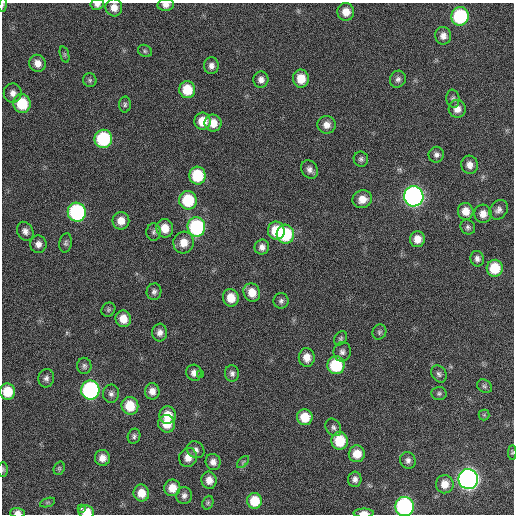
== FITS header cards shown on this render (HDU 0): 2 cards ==
NAXIS1  =                  512 / Axis length
NAXIS2  =                  512 / Axis length

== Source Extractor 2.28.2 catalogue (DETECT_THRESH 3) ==
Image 512 x 512 px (HDU 0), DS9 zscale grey, 1 PNG px = 1 image px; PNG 516 x 516 px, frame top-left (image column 1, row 512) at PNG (2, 3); each listed source drawn as its Kron ellipse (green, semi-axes under 4 px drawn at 4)
Background 87.2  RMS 9.4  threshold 28.3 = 3 sigma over >= 5 px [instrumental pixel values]
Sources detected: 109; all 109 listed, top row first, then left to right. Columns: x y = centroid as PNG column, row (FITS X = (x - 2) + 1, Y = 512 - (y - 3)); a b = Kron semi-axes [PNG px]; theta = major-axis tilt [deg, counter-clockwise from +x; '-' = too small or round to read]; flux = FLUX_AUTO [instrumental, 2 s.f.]
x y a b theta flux
97 4 7 5 8 2400
3 5 7 3 81 840
166 5 8 6 4 3400
114 8 9 8 - 5600
346 12 9 8 - 6700
460 16 9 8 - 57000
443 36 9 8 - 4100
145 51 7 6 - 1300
65 54 8 3 -72 920
37 63 9 8 - 5200
211 66 8 7 - 3300
301 79 9 8 - 11000
398 79 8 8 - 2400
90 80 7 6 - 1500
261 80 8 7 - 3300
187 90 8 8 - 17000
13 93 9 9 - 3800
453 99 9 6 -82 1800
22 104 9 8 - 22000
125 105 8 6 88 1600
457 109 9 8 - 5000
202 121 8 8 - 10000
213 123 8 8 - 7600
327 125 9 9 - 4600
103 139 9 9 - 52000
436 155 8 7 - 2300
361 159 7 7 - 1800
469 165 9 8 - 4200
309 169 9 7 -52 3000
197 176 9 8 - 28000
414 196 10 9 - 290000
362 199 10 8 20 6500
188 200 9 9 - 30000
499 210 10 8 51 3000
466 211 8 7 - 6700
77 212 9 9 - 91000
483 214 9 9 - 5300
121 221 9 8 - 6700
196 227 10 9 - 69000
468 227 8 7 - 1700
165 228 9 8 - 9100
25 231 10 8 -62 3300
276 231 9 8 - 19000
154 232 8 7 - 1800
285 234 9 8 - 36000
417 239 8 7 - 6200
66 243 10 6 80 1600
184 243 11 10 - 7800
38 244 8 8 - 3600
262 247 7 7 - 3400
477 259 8 6 -70 2500
495 268 8 8 - 19000
154 292 8 7 - 2200
252 292 9 8 - 9000
231 298 9 8 - 9800
281 301 7 7 - 2000
108 310 7 6 - 1400
123 319 8 7 - 8300
160 332 9 7 84 3400
379 332 8 6 61 1500
341 338 8 5 58 1400
342 352 10 8 81 2700
307 357 9 8 - 6300
336 365 9 8 - 34000
84 366 8 7 - 1800
194 373 8 7 - 3700
232 373 8 7 - 2400
201 374 2 2 - 2300
439 374 9 7 -54 1900
46 378 9 7 79 2500
484 386 8 6 -32 1400
90 390 9 9 - 120000
152 391 8 7 - 4700
8 392 8 7 - 16000
439 393 7 6 - 1400
111 394 9 8 - 2500
130 406 9 8 - 16000
168 415 9 8 - 9900
484 415 5 5 - 940
305 417 8 7 - 14000
167 424 9 8 - 10000
333 427 9 7 -56 1900
134 436 7 6 - 1600
340 441 9 8 - 21000
196 450 9 8 - 2900
512 452 7 4 88 800
357 454 8 8 - 8900
188 457 9 8 - 5600
102 458 8 7 - 4900
408 460 8 7 - 2500
213 462 8 7 - 3500
243 462 7 4 45 1200
59 468 7 5 70 1100
3 469 7 5 90 1000
355 479 7 6 - 2800
468 479 10 10 - 370000
209 480 8 7 - 5200
445 484 9 9 - 6900
172 488 8 8 - 8300
141 493 8 7 - 8600
184 496 8 7 - 2500
254 501 8 7 - 14000
47 502 8 3 19 890
208 503 7 5 69 1100
404 506 9 9 - 120000
81 508 3 3 - 2900
86 512 8 6 -8 9100
17 513 7 5 -1 3000
364 513 10 4 0 4200
At the frame edge (FLAGS 8, measured only in part): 10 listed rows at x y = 97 4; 3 5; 166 5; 114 8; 512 452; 3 469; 404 506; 86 512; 17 513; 364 513